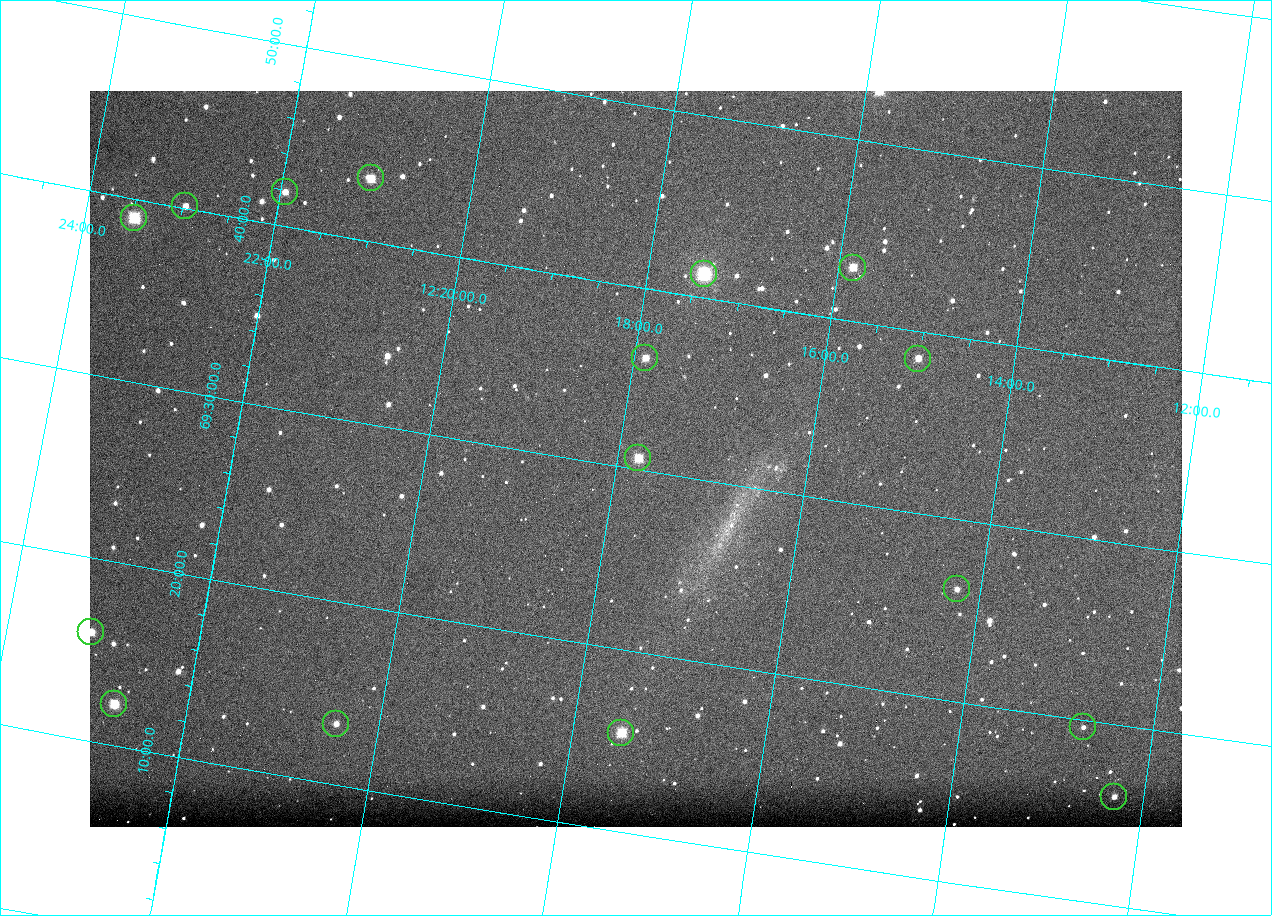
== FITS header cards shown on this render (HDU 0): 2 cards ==
NAXIS1  =                 1092
NAXIS2  =                  736

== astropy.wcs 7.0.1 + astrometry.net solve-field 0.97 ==
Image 1092 x 736 px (HDU 0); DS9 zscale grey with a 90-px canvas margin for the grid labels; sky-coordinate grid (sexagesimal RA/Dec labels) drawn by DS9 from the SOLVED WCS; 16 Tycho-2 reference stars matched to detected sources circled (green)
Header WCS: none
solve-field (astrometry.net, Tycho-2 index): SOLVED blind (the file carries no WCS)
Solved WCS: RA---TAN-SIP/DEC--TAN-SIP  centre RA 12:17:48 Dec +69:31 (184.45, +69.51 deg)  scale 3.33 arcsec/px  FOV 60.6' x 40.9'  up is +9 deg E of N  parity normal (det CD < 0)
(file carries no celestial WCS; the grid is the blind solution)
Tycho-2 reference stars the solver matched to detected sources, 16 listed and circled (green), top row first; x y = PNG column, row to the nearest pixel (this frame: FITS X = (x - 90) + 1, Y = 736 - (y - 91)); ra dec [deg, ICRS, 3 dp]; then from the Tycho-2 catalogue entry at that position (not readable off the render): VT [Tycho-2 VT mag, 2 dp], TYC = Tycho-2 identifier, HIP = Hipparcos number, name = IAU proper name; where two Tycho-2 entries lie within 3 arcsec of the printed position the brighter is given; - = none
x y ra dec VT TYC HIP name
371 178 185.268 +69.724 10.50 4394-1059-1 - -
285 192 185.487 +69.698 11.70 4394-727-1 - -
185 206 185.742 +69.669 11.46 4394-1693-1 - -
134 218 185.870 +69.649 9.16 4394-643-1 - -
853 268 183.961 +69.716 10.82 4393-1207-1 - -
704 274 184.352 +69.689 8.44 4394-1091-1 - -
645 358 184.469 +69.603 10.95 4394-1219-1 - -
918 359 183.753 +69.642 11.35 4393-1633-1 - -
638 458 184.444 +69.511 10.59 4394-761-1 59946 -
957 589 183.561 +69.436 12.42 4393-1344-1 - -
91 632 185.782 +69.265 11.41 4394-819-1 - -
114 704 185.688 +69.204 10.42 4394-829-1 - -
336 724 185.110 +69.222 11.83 4394-863-1 - -
1083 727 183.181 +69.326 12.40 4393-1358-1 - -
621 733 184.373 +69.257 9.97 4394-1482-1 - -
1114 797 183.075 +69.267 12.15 4393-1346-1 - -